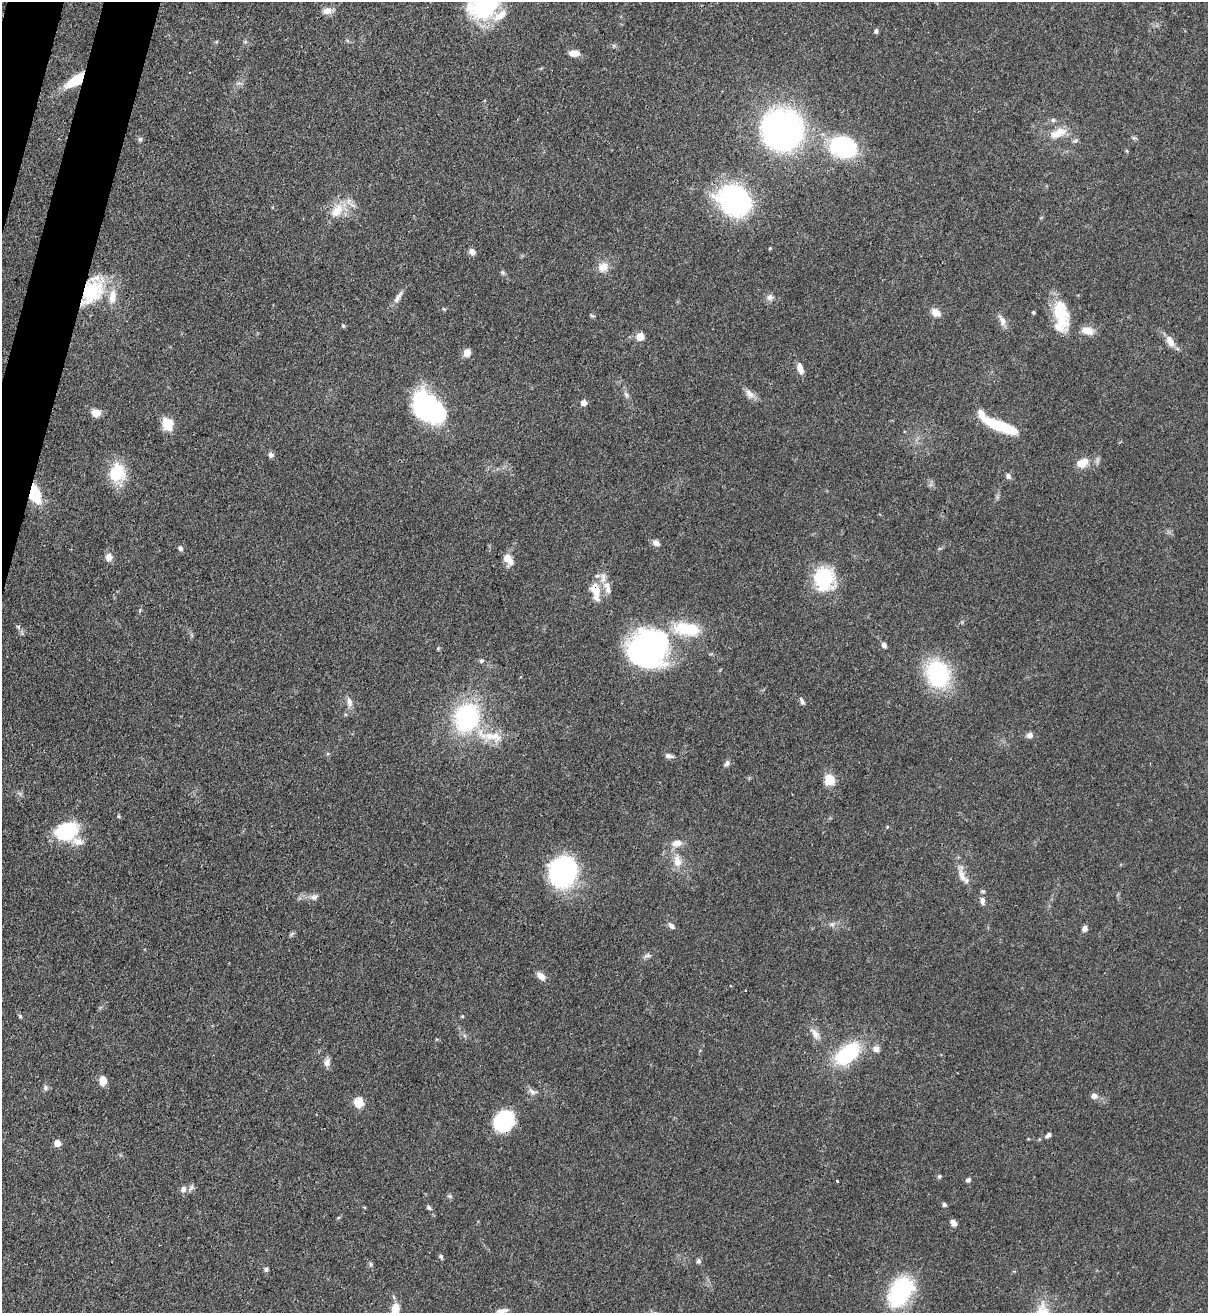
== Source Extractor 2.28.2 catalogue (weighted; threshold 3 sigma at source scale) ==
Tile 11 of 4 x 4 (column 3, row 3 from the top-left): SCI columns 2636-3841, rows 1342-2652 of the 5389 x 5307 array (HDU 1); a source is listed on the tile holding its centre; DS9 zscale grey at full resolution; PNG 1210 x 1315 px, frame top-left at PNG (2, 2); no overlay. Shown black and unused: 2% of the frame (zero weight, under 3 of 4 exposures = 7% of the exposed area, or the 3 px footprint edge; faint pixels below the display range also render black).
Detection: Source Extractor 2.28.2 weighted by HDU 2 'WHT'; one run over the whole footprint, this tile lists its part. Background 0.0823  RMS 0.0039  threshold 0.0174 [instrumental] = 3 sigma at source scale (4.5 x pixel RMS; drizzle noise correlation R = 1.50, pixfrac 1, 0.05/0.05 arcsec/px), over >= 5 px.
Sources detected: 114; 2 inside a brighter object's white glare — not listed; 6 inside a brighter listed object's ellipse — not listed separately; the other 106 listed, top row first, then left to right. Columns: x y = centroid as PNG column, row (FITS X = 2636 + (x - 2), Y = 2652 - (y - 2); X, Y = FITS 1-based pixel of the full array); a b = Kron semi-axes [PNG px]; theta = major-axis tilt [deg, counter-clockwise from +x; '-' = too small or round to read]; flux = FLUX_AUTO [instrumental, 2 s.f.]
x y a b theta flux
484 7 31 28 7 40
327 11 10 8 3 2.9
876 31 6 5 - 0.91
574 53 11 7 -5 3.1
75 81 24 10 36 9.7
1053 120 6 5 - 0.8
782 130 33 32 - 130
1058 133 25 11 24 6.2
140 139 6 6 - 0.77
845 147 22 18 -33 41
1127 151 6 3 -71 0.42
738 201 33 25 -38 77
337 211 22 14 51 7.9
770 248 4 4 - 0.4
472 252 7 6 - 2
603 267 14 12 39 4
503 273 7 4 -19 0.61
91 292 33 22 52 24
770 297 8 8 - 1.6
398 298 21 6 57 2.3
1033 312 4 4 - 0.55
936 313 13 9 -35 2.9
1060 313 35 15 -75 15
591 315 6 4 -45 0.57
1002 321 15 8 -64 2.5
343 326 5 4 - 0.56
1088 331 15 9 -16 4
640 337 5 5 - 11
1170 341 16 8 -63 3.5
467 353 8 7 - 3.1
800 368 12 6 -71 2.9
626 394 9 5 -63 1.2
750 394 15 9 -42 2.5
584 403 5 5 - 3.4
428 408 35 22 -41 54
96 413 11 9 -3 2.9
168 424 15 12 -76 6.3
999 426 39 9 -22 19
271 455 6 6 - 1.4
1082 463 14 10 26 5.2
117 473 24 20 73 13
1008 476 8 6 -77 1.2
34 493 15 8 -72 18
656 543 10 7 -34 1.7
180 548 7 6 - 1.1
109 557 10 9 - 2.3
508 559 15 8 -47 3.7
824 579 24 20 84 25
607 588 19 7 -74 3.3
595 591 29 11 -77 6.7
18 626 6 4 -1 0.52
686 629 35 15 -8 17
884 645 7 5 -64 1.2
438 648 5 4 - 0.43
648 649 39 31 25 110
482 661 5 5 - 0.69
938 674 20 16 -70 51
802 701 10 5 -64 1
349 702 12 7 -73 2.1
467 717 24 20 68 51
1029 735 7 6 - 1.8
493 736 33 12 -9 9.6
669 756 12 5 -14 1.5
727 763 8 6 63 1.2
829 780 11 10 - 6.8
66 831 27 19 19 21
677 843 15 8 10 3.3
677 861 17 10 -79 4.5
563 872 30 27 67 51
962 876 29 9 -76 4.3
314 897 9 8 - 1.5
982 901 12 6 85 1.7
832 924 7 4 -1 0.94
671 926 10 6 -34 1.3
1085 928 7 6 - 1.7
647 955 9 4 9 0.95
541 976 12 7 -41 2.8
745 991 3 2 - 0.49
20 1016 6 4 -45 0.54
462 1016 5 3 - 0.35
815 1034 14 8 -64 2.8
876 1049 9 8 - 1.9
848 1054 18 10 41 42
327 1062 10 8 72 1.9
103 1080 10 8 -83 3.7
45 1088 7 6 - 0.99
532 1091 11 6 -43 1.5
1094 1096 7 7 - 1.9
359 1102 10 10 - 5.2
504 1121 19 16 55 30
1048 1135 8 5 34 1.1
57 1143 5 5 - 4.7
939 1176 6 5 - 0.6
968 1180 6 5 - 0.96
837 1181 3 2 - 0.39
191 1188 11 5 56 1.2
183 1189 8 7 - 1.8
944 1204 5 5 - 0.92
429 1208 7 5 -58 0.76
953 1223 8 6 -54 2
441 1256 7 4 -63 0.63
698 1261 6 5 - 0.91
266 1269 7 5 75 0.77
900 1292 38 24 57 31
395 1310 16 9 87 5.4
502 1311 17 6 11 2.1
Overlapping masked pixels (flux is a lower limit): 5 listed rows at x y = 75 81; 91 292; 34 493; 595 591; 504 1121
Isophote crosses this tile's border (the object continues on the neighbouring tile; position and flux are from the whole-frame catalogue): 3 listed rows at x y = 484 7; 900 1292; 395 1310